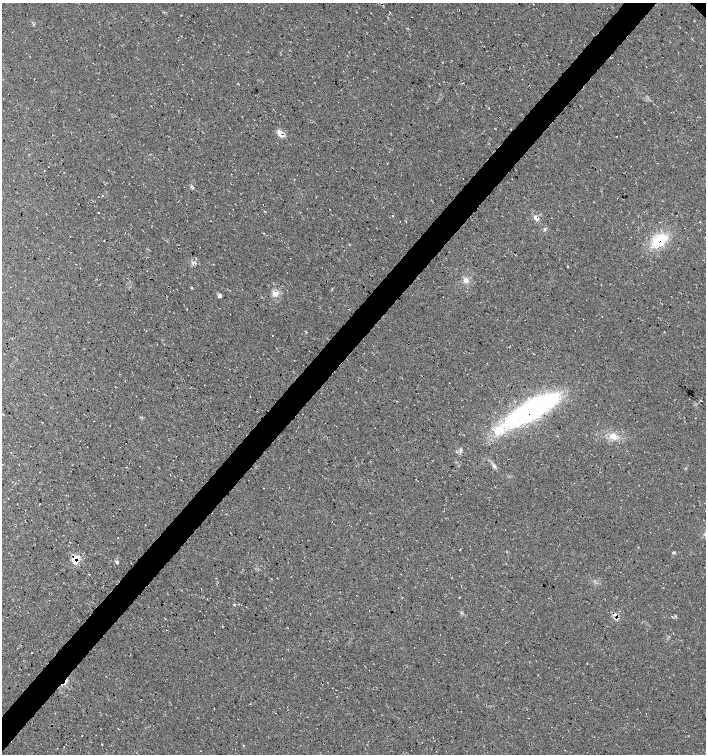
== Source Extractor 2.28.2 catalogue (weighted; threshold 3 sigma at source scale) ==
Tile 7 of 4 x 4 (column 3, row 2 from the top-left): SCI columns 3048-4454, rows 3011-4513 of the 6032 x 6030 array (HDU 1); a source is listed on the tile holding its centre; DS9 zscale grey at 2 x 2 block average (1 PNG px = mean of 2 x 2 image px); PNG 708 x 756 px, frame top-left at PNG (2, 3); no overlay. Shown black and unused: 4% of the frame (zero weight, under 3 of 4 exposures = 1% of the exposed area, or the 3 px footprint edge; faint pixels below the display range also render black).
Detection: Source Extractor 2.28.2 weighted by HDU 2 'WHT'; one run over the whole footprint, this tile lists its part. Background 0.0158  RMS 0.0038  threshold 0.0171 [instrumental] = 3 sigma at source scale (4.5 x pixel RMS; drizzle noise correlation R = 1.50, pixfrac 1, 0.0396/0.0396 arcsec/px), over >= 5 px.
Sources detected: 33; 1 inside a brighter object's white glare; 4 cosmic-ray / hot-pixel residue — not listed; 2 inside a brighter listed object's ellipse — not listed separately; the other 26 listed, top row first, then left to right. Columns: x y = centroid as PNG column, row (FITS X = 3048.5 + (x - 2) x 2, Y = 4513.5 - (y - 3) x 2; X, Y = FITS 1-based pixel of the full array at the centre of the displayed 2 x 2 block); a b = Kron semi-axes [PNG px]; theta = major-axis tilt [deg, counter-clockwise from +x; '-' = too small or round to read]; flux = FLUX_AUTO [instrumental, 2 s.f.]
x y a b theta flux
533 4 2 2 - 0.4
442 62 2 2 - 1.2
462 83 2 2 - 0.49
280 133 10 6 -66 5.7
103 196 2 2 - 0.39
98 212 2 2 - 0.41
536 218 7 5 -46 3.5
545 229 4 3 - 1.2
659 240 21 11 40 31
349 244 2 2 - 0.39
193 263 4 3 - 2
567 266 2 2 - 0.44
466 281 7 6 - 4
192 288 3 2 - 0.63
275 294 9 6 17 5.1
219 296 4 4 - 2.2
250 397 2 2 - 0.36
533 408 59 18 30 170
613 436 12 8 -45 7.4
461 449 4 3 - 1.3
494 466 7 4 -78 2.1
673 552 4 2 - 0.92
74 559 9 8 - 7.7
117 562 6 2 74 1
32 653 2 2 - 0.41
243 745 3 2 - 0.46
Overlapping masked pixels (flux is a lower limit): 2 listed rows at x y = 659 240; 74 559
Diffuse or blended objects may show on this block-average render without a row.